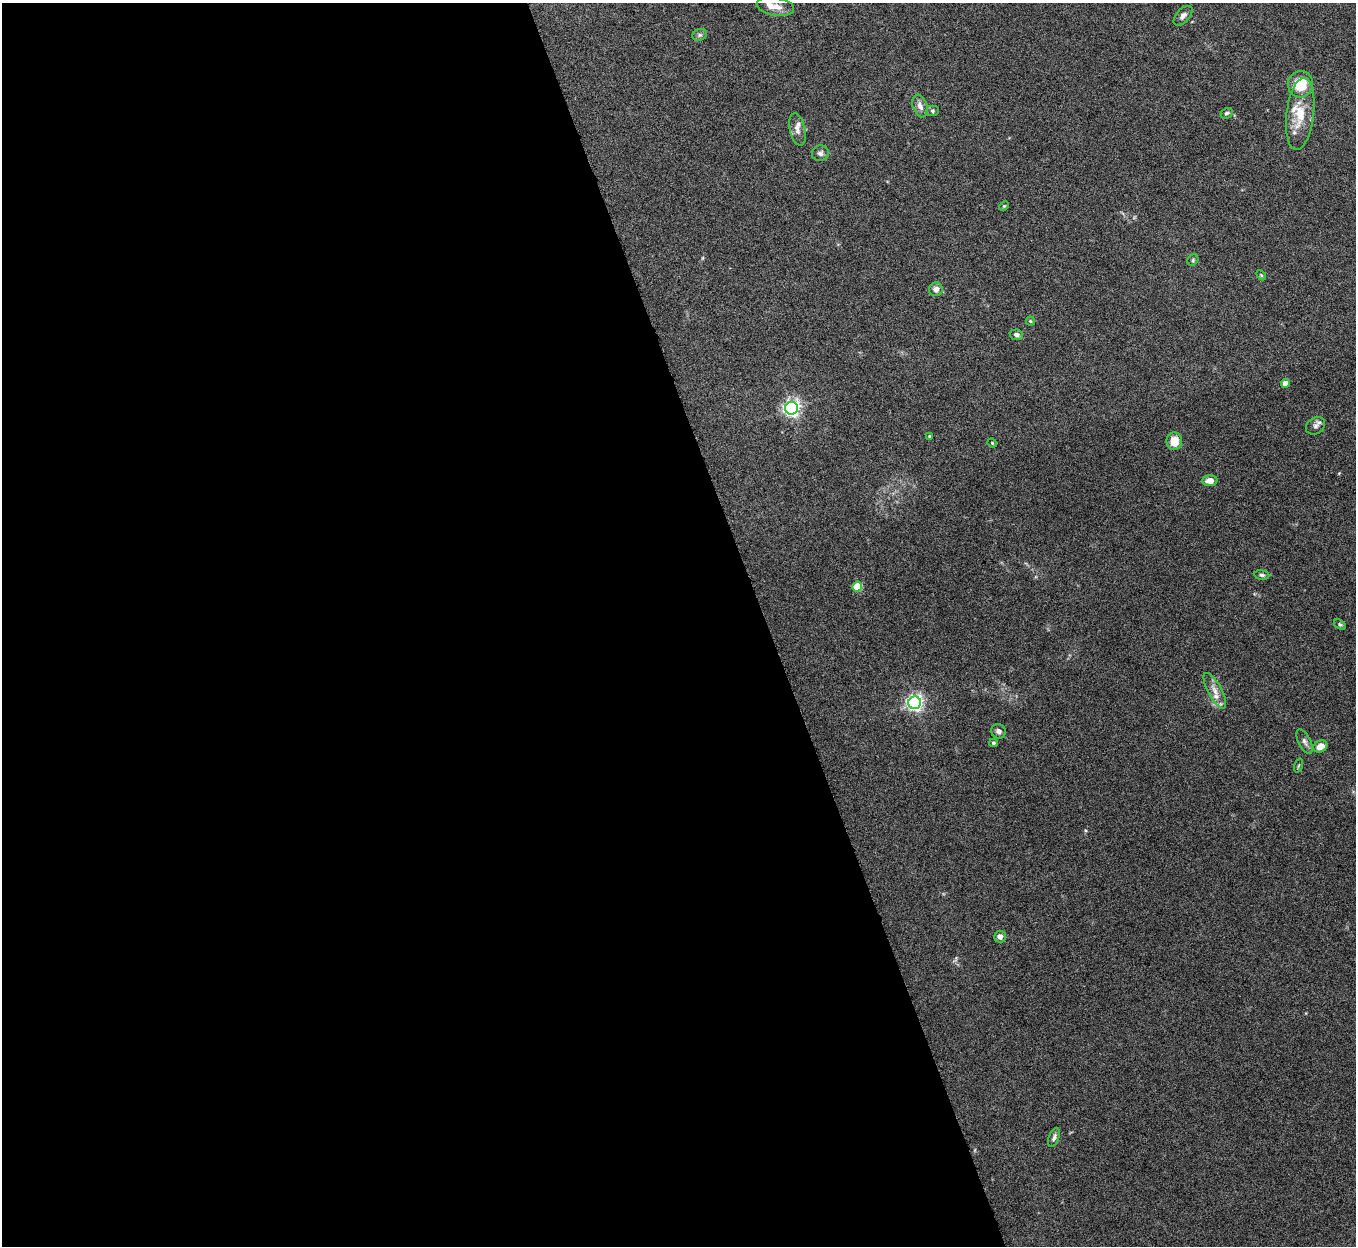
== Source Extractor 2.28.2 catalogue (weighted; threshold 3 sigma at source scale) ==
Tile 9 of 4 x 4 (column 1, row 3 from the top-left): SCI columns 2-1355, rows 1395-2638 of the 5420 x 5405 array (HDU 1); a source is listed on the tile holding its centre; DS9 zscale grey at full resolution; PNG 1358 x 1248 px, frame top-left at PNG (2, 3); each listed source drawn as its Kron ellipse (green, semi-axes under 4 px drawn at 4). Shown black and unused: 56% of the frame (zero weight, under 5 of 10 exposures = <1% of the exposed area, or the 3 px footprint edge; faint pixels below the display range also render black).
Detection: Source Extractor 2.28.2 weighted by HDU 2 'WHT'; one run over the whole footprint, this tile lists its part. Background 0.142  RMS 0.0056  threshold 0.023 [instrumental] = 3 sigma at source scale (4.09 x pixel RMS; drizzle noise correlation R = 1.36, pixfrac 0.8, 0.05/0.05 arcsec/px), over >= 5 px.
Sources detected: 38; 3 inside a brighter listed object's ellipse — not listed separately; the other 35 listed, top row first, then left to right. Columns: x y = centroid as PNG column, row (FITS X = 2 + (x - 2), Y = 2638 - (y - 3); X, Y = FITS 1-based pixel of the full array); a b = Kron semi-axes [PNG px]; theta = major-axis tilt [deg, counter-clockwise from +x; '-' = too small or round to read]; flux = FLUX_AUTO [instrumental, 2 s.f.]
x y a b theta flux
775 6 19 9 -10 5.1
1183 16 12 6 47 2.2
700 35 7 5 19 1.3
1300 84 13 12 - 16
920 106 12 7 -70 3
932 111 6 5 - 1
1227 113 6 5 - 0.98
1300 114 36 13 83 14
797 129 16 7 -77 3.3
820 153 8 7 - 1.9
1004 206 5 3 - 0.5
1193 260 6 5 - 0.76
1261 275 6 3 -46 0.59
936 289 7 6 - 2.8
1030 321 4 4 - 0.57
1016 335 7 5 -8 1.4
1285 383 4 4 - 7.5
791 408 6 6 - 200
1316 426 10 8 32 2.2
930 436 3 3 - 1.2
1174 441 9 7 87 8.5
992 443 5 4 - 0.59
1210 481 7 5 4 4.2
1262 575 7 4 -7 1.2
857 587 5 5 - 19
1340 624 6 4 -36 0.91
1215 691 20 7 -61 4.6
915 703 6 6 - 180
998 731 7 7 - 2.1
1305 742 13 6 -63 2
993 743 4 4 - 1
1320 746 7 5 25 4.8
1298 766 7 3 71 0.62
1000 937 6 6 - 2.9
1054 1137 10 5 68 1.6